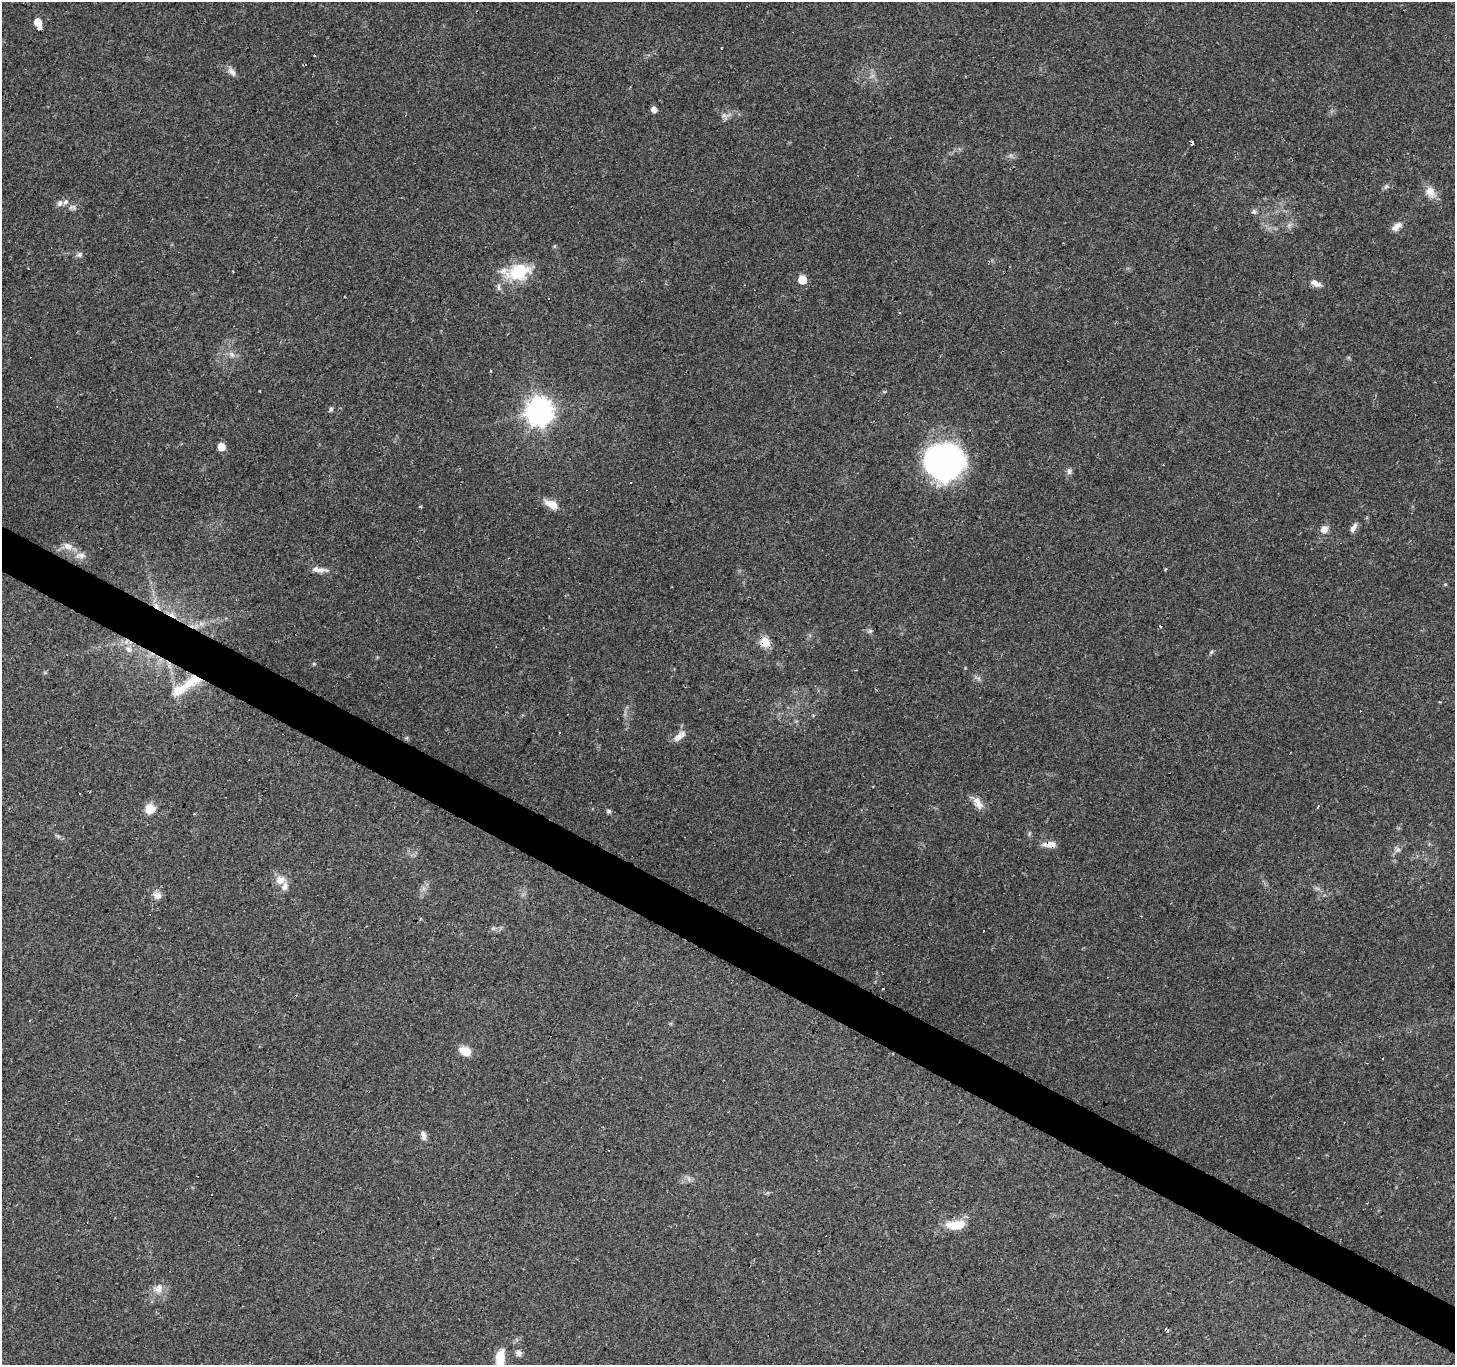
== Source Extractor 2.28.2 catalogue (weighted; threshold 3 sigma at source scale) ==
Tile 6 of 4 x 4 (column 2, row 2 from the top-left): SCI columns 1454-2906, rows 2918-4280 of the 5817 x 5901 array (HDU 1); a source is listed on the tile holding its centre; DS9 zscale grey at full resolution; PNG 1457 x 1367 px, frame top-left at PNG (2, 2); no overlay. Shown black and unused: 3% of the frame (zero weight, under 2 of 3 exposures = <1% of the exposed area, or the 3 px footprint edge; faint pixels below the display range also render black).
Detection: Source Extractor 2.28.2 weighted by HDU 2 'WHT'; one run over the whole footprint, this tile lists its part. Background 0.0945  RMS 0.0063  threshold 0.0282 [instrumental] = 3 sigma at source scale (4.5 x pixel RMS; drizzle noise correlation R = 1.50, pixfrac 1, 0.0396/0.0396 arcsec/px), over >= 5 px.
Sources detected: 82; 20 cosmic-ray / hot-pixel residue — not listed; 5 inside a brighter listed object's ellipse — not listed separately; the other 57 listed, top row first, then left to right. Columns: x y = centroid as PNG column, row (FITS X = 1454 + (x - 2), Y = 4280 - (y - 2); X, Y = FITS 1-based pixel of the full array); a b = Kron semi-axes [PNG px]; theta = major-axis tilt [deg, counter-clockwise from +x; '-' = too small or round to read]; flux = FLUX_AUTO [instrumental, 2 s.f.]
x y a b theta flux
38 23 7 5 -63 12
721 48 2 2 - 0.57
314 55 3 2 - 0.73
232 72 14 7 -51 3
654 109 5 5 - 4.3
725 116 12 8 -20 3.1
1386 187 9 5 44 1.4
1430 192 15 11 -61 7
60 203 9 7 67 2.3
72 207 12 7 -7 2.7
1254 212 8 6 -52 1.6
1289 225 8 5 45 1.8
1396 227 15 7 40 4.3
80 254 6 6 - 1.7
519 272 30 19 16 28
802 279 6 6 - 12
1316 283 16 7 -27 4.1
232 354 9 6 -42 2.6
491 371 3 2 - 1
331 409 6 4 82 1.4
539 411 9 9 - 660
221 447 5 5 - 10
944 461 39 35 6 150
1069 471 8 7 - 2
552 504 15 8 -28 8.4
420 507 3 3 - 0.83
1353 528 12 6 54 3.1
1324 529 11 8 42 4.2
68 546 14 9 -25 5.3
81 555 13 8 -17 4
1166 569 3 3 - 0.86
321 570 19 6 -2 3.6
172 614 9 6 -45 3
195 626 11 3 40 1.9
870 631 6 6 - 1.2
765 642 12 9 -63 7.9
129 649 9 5 -38 2.4
1211 652 7 4 45 0.96
193 681 30 14 29 16
678 737 16 9 38 4.5
406 738 6 4 18 0.71
978 803 18 9 -56 5.6
1318 807 5 2 - 0.92
150 809 10 10 - 9.2
608 811 5 5 - 1.4
1050 844 17 7 1 5.4
1397 850 8 7 - 2.2
280 880 13 11 18 5.8
157 895 10 8 -11 4.2
420 919 4 3 - 0.79
465 1051 14 9 -26 8.1
423 1135 11 6 -74 3.2
689 1179 7 4 -72 1.4
956 1225 22 10 6 14
158 1288 15 10 79 5.8
518 1353 9 7 -79 2.3
500 1359 25 10 87 12
Overlapping masked pixels (flux is a lower limit): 7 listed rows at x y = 1316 283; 172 614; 195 626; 765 642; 129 649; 193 681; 1050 844
Isophote crosses this tile's border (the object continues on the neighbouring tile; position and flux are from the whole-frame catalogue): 1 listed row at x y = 500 1359